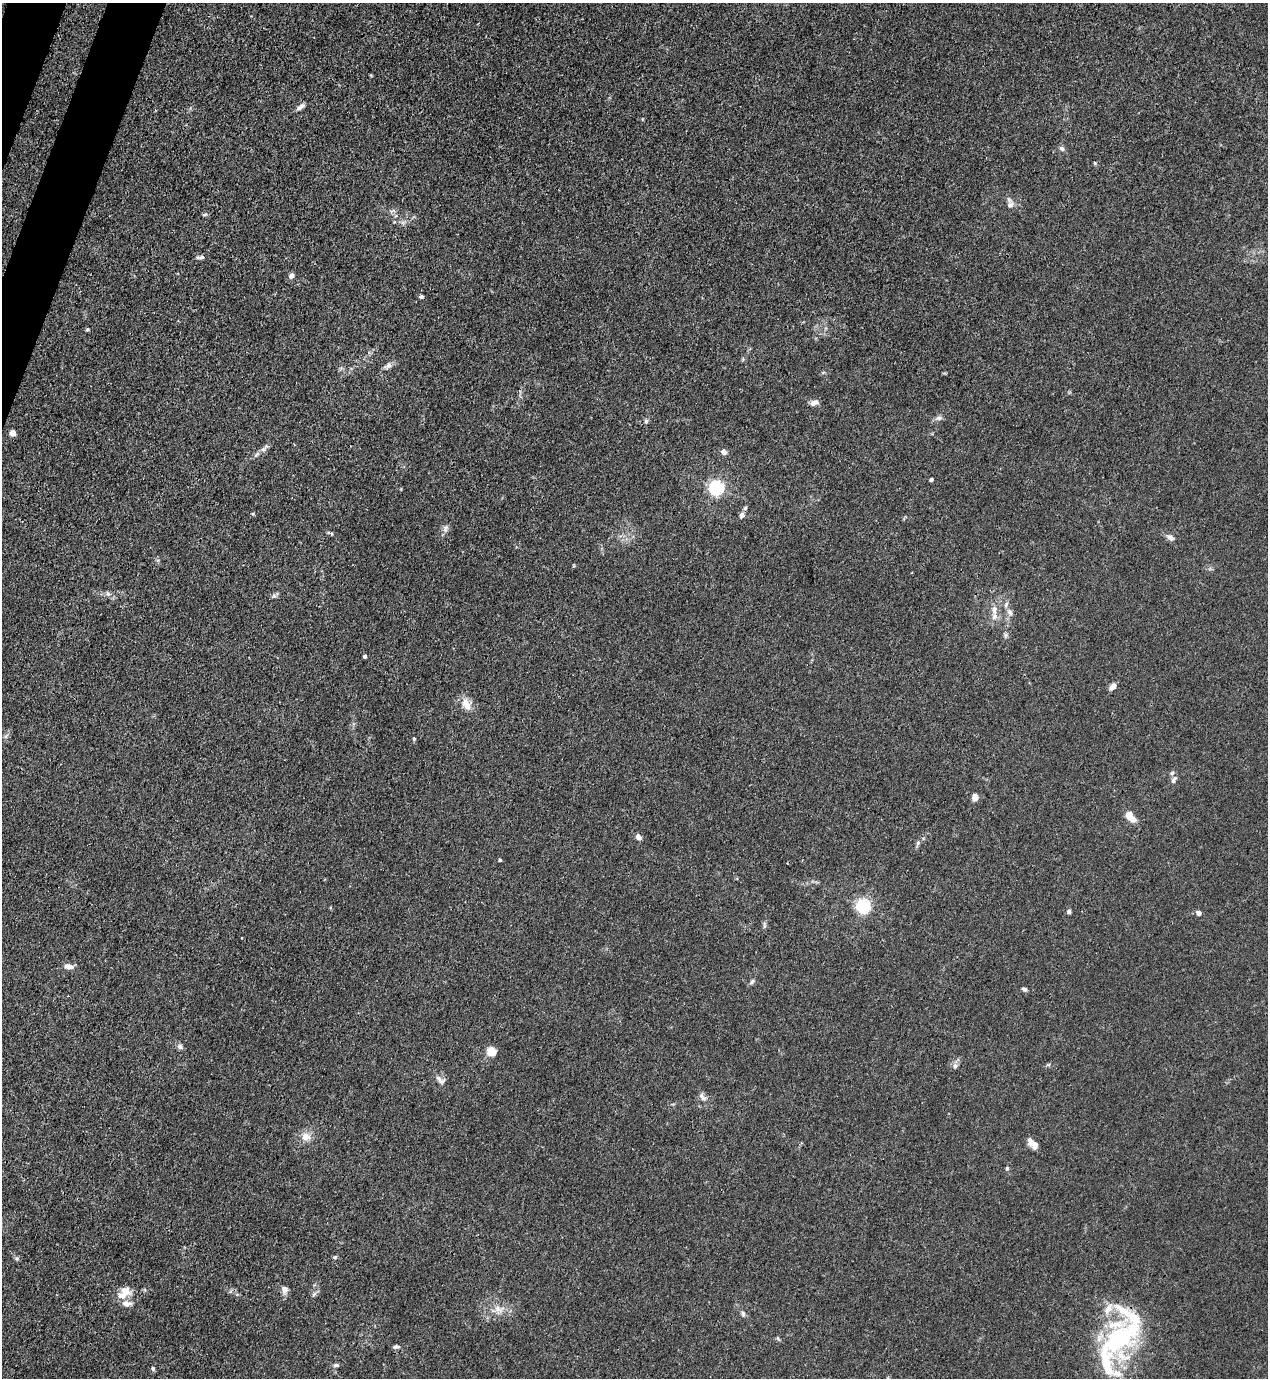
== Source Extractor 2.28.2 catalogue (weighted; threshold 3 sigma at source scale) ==
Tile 11 of 4 x 4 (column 3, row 3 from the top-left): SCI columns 2757-4022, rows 1418-2793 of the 5645 x 5584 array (HDU 1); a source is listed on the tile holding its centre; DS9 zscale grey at full resolution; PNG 1270 x 1380 px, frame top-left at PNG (2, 3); no overlay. Shown black and unused: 2% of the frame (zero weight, under 3 of 4 exposures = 7% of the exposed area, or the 3 px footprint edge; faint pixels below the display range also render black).
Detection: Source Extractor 2.28.2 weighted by HDU 2 'WHT'; one run over the whole footprint, this tile lists its part. Background 0.0179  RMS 0.0025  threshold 0.0113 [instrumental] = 3 sigma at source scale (4.5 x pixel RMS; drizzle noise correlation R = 1.50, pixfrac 1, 0.05/0.05 arcsec/px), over >= 5 px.
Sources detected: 72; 8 inside a brighter listed object's ellipse — not listed separately; the other 64 listed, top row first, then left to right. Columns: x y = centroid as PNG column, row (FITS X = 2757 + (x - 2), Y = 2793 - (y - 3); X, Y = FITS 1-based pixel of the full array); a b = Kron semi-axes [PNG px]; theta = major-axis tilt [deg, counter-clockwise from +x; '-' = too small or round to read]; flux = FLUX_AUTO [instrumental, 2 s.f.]
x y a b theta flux
300 107 12 5 37 0.91
1062 149 8 6 -27 0.64
1095 163 5 3 - 0.26
1010 205 9 7 32 0.99
205 214 7 3 19 0.37
200 257 10 5 5 0.77
291 276 7 6 - 0.85
421 296 5 4 - 0.45
87 330 5 3 - 0.26
388 366 12 6 29 1
814 403 10 6 22 1.2
939 418 9 6 25 0.75
646 421 6 5 - 0.48
13 433 5 5 - 1.8
263 449 7 4 0 0.54
724 452 8 6 -27 1
931 479 4 3 - 0.57
716 487 6 6 - 60
742 515 8 7 - 0.83
446 528 10 6 68 0.88
1170 538 12 6 -31 0.97
108 594 7 4 -46 0.61
994 609 11 7 89 1.6
1010 612 11 6 -54 0.95
1006 635 7 4 89 0.46
365 656 3 3 - 0.53
1113 686 8 5 47 1.7
466 704 14 9 -66 2.8
414 739 4 4 - 0.27
1172 773 6 5 - 0.48
1174 780 11 6 56 0.8
975 797 7 6 - 1.8
1130 816 14 7 -54 3.8
638 837 8 6 -44 0.96
918 843 5 5 - 0.39
500 860 4 3 - 0.38
863 906 6 6 - 60
1069 911 5 5 - 0.54
1199 913 6 5 - 0.96
764 925 10 3 -86 0.48
69 966 13 7 -8 1.3
752 982 9 5 53 0.54
1024 989 6 4 -25 0.59
180 1046 8 6 -70 0.71
491 1051 7 6 - 5.9
955 1066 9 6 -82 0.76
440 1080 15 8 -33 1.1
702 1097 14 7 -42 1.1
306 1137 12 11 - 2.2
1033 1144 13 6 -46 1.9
1007 1168 5 4 - 0.33
335 1257 5 5 - 0.36
285 1289 10 7 -84 1.1
125 1290 13 11 -28 2.3
314 1294 8 4 53 0.53
126 1304 13 8 -7 1.5
498 1309 15 8 -31 2
1123 1311 38 11 -36 7.1
743 1314 8 5 -79 0.59
778 1338 6 4 -60 0.36
1118 1340 40 24 32 30
396 1347 9 5 6 0.53
336 1365 8 5 7 0.55
153 1369 6 4 -74 0.41
Overlapping masked pixels (flux is a lower limit): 1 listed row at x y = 1123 1311